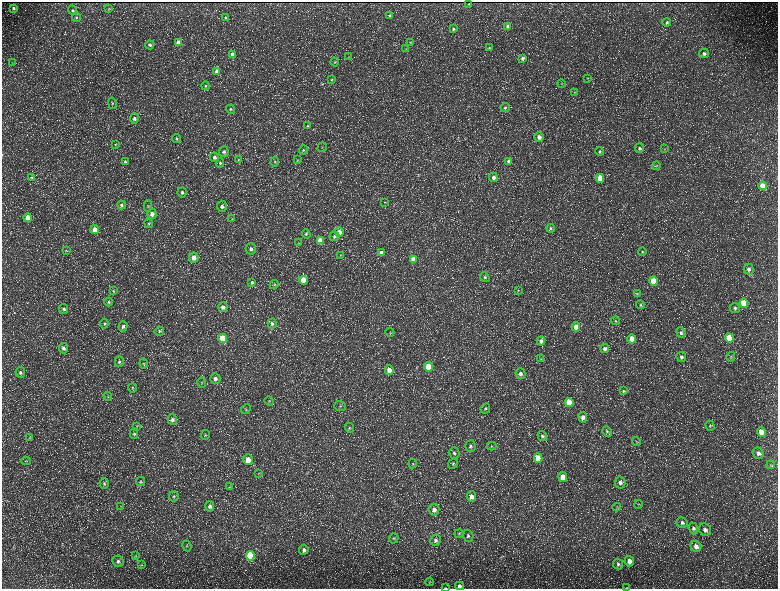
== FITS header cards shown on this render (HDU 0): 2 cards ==
NAXIS1  =                 1552 / length of data axis 1
NAXIS2  =                 1173 / length of data axis 2

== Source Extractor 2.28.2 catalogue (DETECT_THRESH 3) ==
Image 1552 x 1173 px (HDU 0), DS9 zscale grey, zoomed out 1/2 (1 PNG px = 2 x 2 image px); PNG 780 x 591 px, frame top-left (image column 1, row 1173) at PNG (2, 2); each listed source drawn as its Kron ellipse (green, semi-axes under 4 px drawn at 4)
Background 234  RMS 11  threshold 32.6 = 3 sigma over >= 5 px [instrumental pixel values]
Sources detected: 212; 33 cannot appear on this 1/2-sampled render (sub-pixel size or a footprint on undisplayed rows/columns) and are neither listed nor drawn; the other 179 listed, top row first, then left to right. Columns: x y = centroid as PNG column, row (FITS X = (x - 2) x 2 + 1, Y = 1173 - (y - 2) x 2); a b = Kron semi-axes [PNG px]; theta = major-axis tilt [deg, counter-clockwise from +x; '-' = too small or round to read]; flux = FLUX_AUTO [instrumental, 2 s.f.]
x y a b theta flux
469 4 2 2 - 790
13 8 3 3 - 3900
108 9 4 3 - 1400
73 10 5 4 - 2900
390 16 4 3 - 3000
76 18 4 4 - 2800
225 18 4 3 - 2900
667 22 4 4 - 3900
508 26 4 4 - 6000
453 29 4 3 - 2900
178 42 4 4 - 22000
410 42 3 3 - 1200
150 45 4 4 - 5000
489 47 4 4 - 2400
406 49 3 2 - 1200
704 54 5 4 - 4700
233 55 4 4 - 21000
348 57 4 1 - 860
522 58 4 4 - 4700
335 62 4 3 - 2300
13 63 3 2 - 1300
217 71 4 4 - 15000
587 78 4 2 - 1600
332 79 3 3 - 2000
561 84 4 3 - 2000
205 86 4 3 - 2400
574 92 3 3 - 1900
112 103 6 4 -77 3200
505 108 5 4 - 3600
230 109 4 4 - 3100
134 118 5 4 - 6600
308 126 4 3 - 2500
539 137 4 4 - 11000
176 138 4 4 - 3000
115 144 3 2 - 940
322 147 5 1 - 840
639 148 5 4 - 4500
664 149 3 3 - 1500
303 150 4 4 - 2500
600 151 4 4 - 3500
224 152 5 5 - 5200
214 157 5 4 - 6100
239 160 4 3 - 1900
297 160 4 3 - 1600
509 161 4 4 - 5800
125 162 4 3 - 2500
275 162 5 4 - 2500
220 163 4 4 - 3000
656 166 4 3 - 2100
31 177 4 4 - 2700
493 177 4 4 - 8400
600 178 4 4 - 31000
762 186 4 4 - 35000
182 192 5 4 - 5300
385 202 3 2 - 1300
121 205 4 4 - 4100
148 206 5 3 - 2400
222 206 6 5 - 7400
152 214 5 4 - 12000
27 218 4 4 - 20000
232 219 4 2 - 1600
149 223 5 4 - 2600
551 228 4 4 - 3200
95 229 4 4 - 17000
339 232 4 4 - 19000
306 234 5 4 - 3100
334 236 5 5 - 5000
320 240 4 4 - 30000
299 243 3 3 - 1500
251 249 5 5 - 7200
66 251 4 3 - 1700
642 252 4 4 - 2500
381 253 4 3 - 15000
340 255 3 2 - 1300
194 258 5 4 - 15000
414 259 4 4 - 27000
749 269 5 5 - 8700
485 277 5 4 - 3700
303 280 4 4 - 39000
654 281 4 4 - 64000
252 282 4 4 - 3300
274 284 4 4 - 2300
518 290 3 3 - 1900
113 291 4 4 - 2200
637 294 4 3 - 2100
109 302 4 4 - 2800
744 303 4 4 - 87000
641 305 4 4 - 2400
223 307 5 4 - 7100
735 308 5 5 - 4700
64 309 5 4 - 4500
615 321 5 4 - 2400
272 323 5 4 - 4300
104 324 5 4 - 2700
123 326 5 4 - 5200
576 327 4 4 - 22000
159 331 5 4 - 3400
390 332 5 2 - 990
681 332 5 4 - 3800
223 338 4 4 - 89000
729 338 4 4 - 73000
632 339 4 4 - 30000
541 341 4 4 - 9700
63 348 5 4 - 6000
605 349 4 4 - 6500
681 357 5 4 - 5300
731 357 5 3 - 2000
541 359 3 2 - 1100
119 362 5 4 - 4000
144 363 5 3 - 2300
428 367 4 4 - 61000
389 370 5 4 - 15000
20 372 5 5 - 5000
520 374 5 5 - 7700
215 379 5 5 - 9100
202 383 5 3 - 2600
132 388 4 4 - 2400
623 391 4 4 - 2500
108 396 4 3 - 1500
269 401 5 4 - 2400
569 402 5 4 - 51000
340 406 5 5 - 4100
485 408 5 4 - 3500
246 409 5 3 - 2300
583 417 5 4 - 9900
172 420 5 4 - 6200
137 426 4 2 - 1300
710 426 5 4 - 3600
349 428 5 4 - 3700
607 432 5 4 - 3500
761 432 5 4 - 21000
134 434 5 4 - 3000
205 435 5 4 - 3000
542 436 5 4 - 4000
30 437 4 3 - 1600
636 442 4 3 - 2300
470 446 6 5 - 5000
491 446 5 3 - 1900
454 453 6 5 - 5200
758 453 6 5 - 8900
538 458 5 4 - 50000
248 460 5 4 - 23000
26 461 4 3 - 2000
413 464 5 4 - 2700
453 464 5 4 - 3600
771 465 4 2 - 1900
259 473 4 2 - 1400
563 477 5 4 - 31000
141 481 5 4 - 2700
620 482 6 5 - 7600
104 484 5 4 - 4100
230 486 3 3 - 1800
174 496 5 5 - 3500
471 496 5 4 - 13000
638 504 4 3 - 1800
121 506 3 2 - 940
210 506 5 4 - 7400
617 507 4 3 - 1900
434 510 6 5 - 10000
682 523 5 5 - 5600
693 528 6 4 -70 5300
705 530 6 5 - 8600
459 534 4 4 - 2300
468 536 6 5 - 4500
394 538 5 4 - 3000
436 540 5 5 - 6100
187 546 5 4 - 2800
696 546 6 5 - 11000
304 550 5 4 - 6400
136 556 4 3 - 2100
250 556 5 4 - 160000
118 561 6 5 - 6100
629 561 5 4 - 13000
618 564 5 5 - 4900
141 565 3 3 - 1600
429 582 4 3 - 1900
460 586 4 4 - 7000
445 588 4 1 - 1200
626 588 3 2 - 1000
At the frame edge (FLAGS 8, measured only in part): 3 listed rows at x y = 460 586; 445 588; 626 588
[33 sub-pixel or undisplayed-footprint detections neither listed nor drawn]